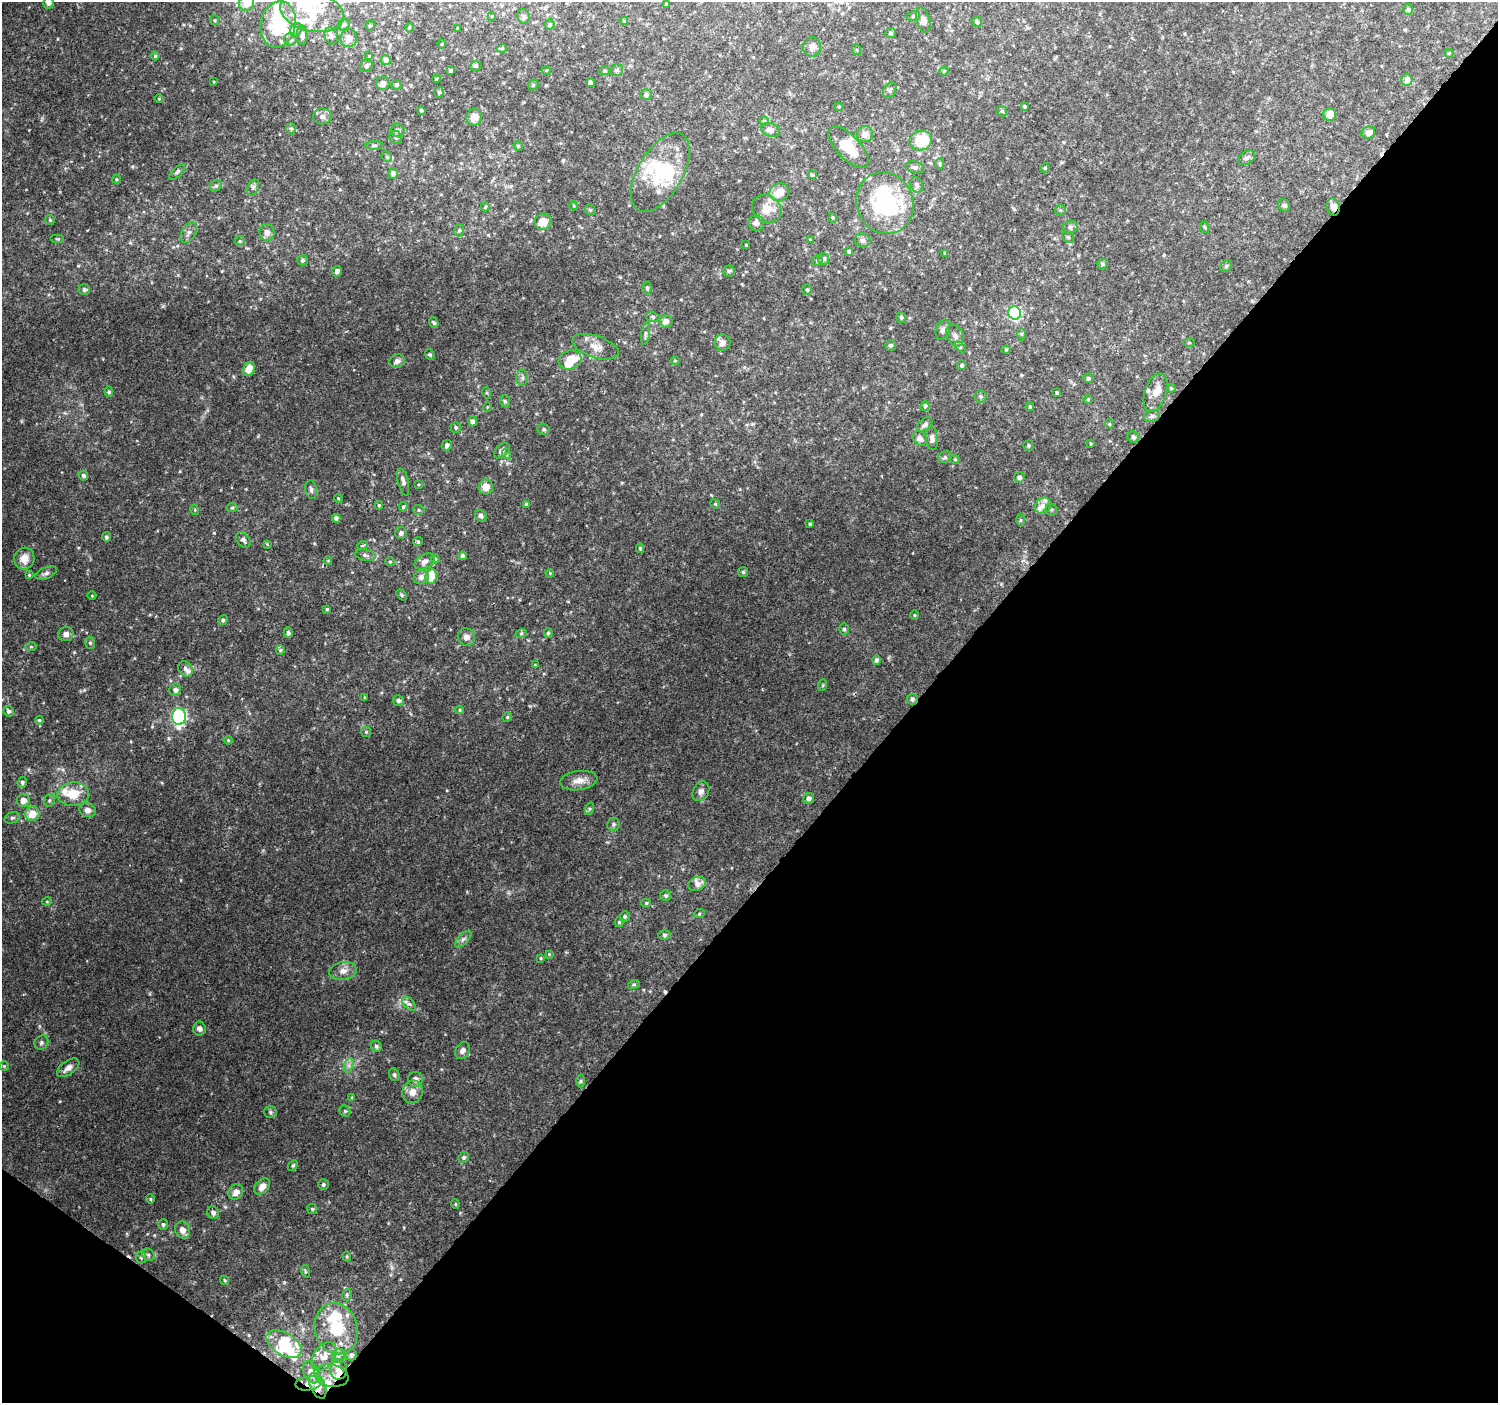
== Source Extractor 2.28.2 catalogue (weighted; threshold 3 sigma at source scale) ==
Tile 15 of 4 x 4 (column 3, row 4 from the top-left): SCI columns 3000-4495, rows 244-1644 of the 5991 x 6023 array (HDU 1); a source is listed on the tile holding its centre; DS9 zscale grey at full resolution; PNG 1500 x 1405 px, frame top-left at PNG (2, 2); each listed source drawn as its Kron ellipse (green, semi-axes under 4 px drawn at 4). Shown black and unused: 41% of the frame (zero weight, under 2 of 3 exposures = <1% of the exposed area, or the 3 px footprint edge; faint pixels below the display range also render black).
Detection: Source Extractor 2.28.2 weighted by HDU 2 'WHT'; one run over the whole footprint, this tile lists its part. Background 0.127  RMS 0.0086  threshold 0.0387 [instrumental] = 3 sigma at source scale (4.5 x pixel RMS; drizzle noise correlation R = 1.50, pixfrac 1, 0.0396/0.0396 arcsec/px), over >= 5 px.
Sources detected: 343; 1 too faint to see at this stretch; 4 inside a brighter object's white glare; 5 cosmic-ray / hot-pixel residue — neither listed nor drawn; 30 inside a brighter listed object's ellipse — not listed separately; the other 303 listed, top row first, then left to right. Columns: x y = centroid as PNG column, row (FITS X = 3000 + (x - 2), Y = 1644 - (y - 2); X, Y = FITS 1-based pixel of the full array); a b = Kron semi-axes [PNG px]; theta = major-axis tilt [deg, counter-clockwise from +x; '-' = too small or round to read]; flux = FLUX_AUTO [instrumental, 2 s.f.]
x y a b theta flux
49 3 5 5 - 3
247 3 8 7 - 12
666 4 4 3 - 1.3
1408 9 5 4 - 1.4
312 12 32 19 -13 31
492 16 4 4 - 0.74
523 16 7 6 - 2
913 16 6 5 - 1.7
215 20 5 4 - 1
923 20 13 6 -74 4.8
624 21 4 4 - 0.89
977 22 5 5 - 1.7
278 24 23 17 78 55
344 25 6 5 - 1.5
550 25 5 5 - 1.4
370 26 5 4 - 1
409 28 5 3 - 0.88
457 28 3 2 - 1
296 30 7 5 66 1.9
891 33 5 5 - 1.8
302 35 9 5 -88 3
331 36 8 6 -72 2.9
349 38 9 8 - 4.9
290 39 6 6 - 2.6
442 44 5 3 - 0.69
812 47 9 9 - 5
502 48 5 4 - 1
857 50 5 3 - 0.78
1449 53 4 4 - 0.93
155 56 4 4 - 1.2
369 56 3 3 - 0.64
386 60 5 5 - 4.1
366 66 6 5 - 2.3
476 66 6 5 - 1.3
451 70 3 3 - 1.5
546 70 4 3 - 0.82
617 70 6 5 - 2.1
605 71 5 4 - 1.3
944 71 5 4 - 0.85
436 79 4 3 - 0.66
1407 80 6 6 - 4.5
214 82 3 2 - 0.63
383 83 7 6 - 4
591 83 4 4 - 4.5
397 85 5 5 - 1.6
533 85 6 4 47 1.2
890 90 8 5 56 2
439 92 5 4 - 1.5
646 94 6 5 - 2.1
159 99 4 3 - 0.62
1025 106 3 3 - 1
839 107 4 4 - 0.93
421 110 3 3 - 1.3
1002 111 6 4 -45 1.3
1330 114 6 6 - 6.6
322 116 9 8 - 3.8
474 117 8 8 - 7.8
764 121 4 4 - 1
291 129 5 5 - 1.5
398 130 7 6 - 3.5
770 130 9 6 -19 3.8
1368 133 7 6 - 5.7
865 134 8 8 - 5.5
396 137 7 6 - 2.1
921 140 11 10 - 29
375 145 9 4 0 1.9
518 146 5 4 - 1
849 147 26 12 -46 21
387 157 6 4 -46 1.5
1246 158 9 6 31 2.5
940 164 5 4 - 1.1
915 167 9 6 -12 2.4
1045 168 4 4 - 1
177 172 10 4 45 2
393 173 5 5 - 3.7
660 173 44 22 59 49
812 175 4 4 - 1.5
116 179 4 4 - 0.96
917 185 8 6 -69 2.5
216 186 6 5 - 1.6
253 187 8 5 62 2.1
779 192 10 8 20 10
885 203 31 28 -66 99
1284 205 7 5 -58 1.7
574 206 4 3 - 0.73
485 207 4 4 - 1.2
1333 207 9 6 -75 4.4
767 209 15 13 -34 11
590 210 6 4 -45 1.1
1060 210 5 5 - 1.2
833 218 5 3 - 0.85
50 220 5 5 - 1.2
543 222 8 8 - 9.6
756 223 8 7 - 3.9
1070 227 7 6 - 2.3
1204 227 6 3 -69 1
459 230 6 5 - 1.5
267 232 8 7 - 4.7
189 233 11 7 62 3.6
1068 237 6 5 - 1.4
58 239 7 4 0 1.1
810 240 3 3 - 0.81
863 240 8 6 -16 2.8
240 241 5 5 - 1.2
746 245 4 3 - 0.75
849 251 4 4 - 1.8
945 253 4 3 - 1.1
824 259 6 5 - 3.5
302 260 5 5 - 1.7
817 261 6 5 - 1.6
1103 264 5 5 - 1.2
1226 266 6 5 - 1.5
337 271 5 4 - 2.6
729 271 5 5 - 1.4
647 288 6 4 -89 1.5
84 290 5 5 - 1.7
807 290 5 4 - 1.1
1014 313 6 6 - 110
653 317 6 5 - 1.6
901 317 5 5 - 1.3
666 321 6 6 - 3.3
434 323 6 4 -50 1.3
943 330 10 7 72 2.9
645 334 11 4 81 2
1021 334 6 4 89 1.2
955 336 11 8 -63 4.4
722 343 8 8 - 3.7
1189 343 5 3 - 0.86
890 345 5 5 - 1.6
595 347 24 11 -18 10
960 347 6 4 -45 1.6
1006 350 4 4 - 0.95
430 355 6 4 -48 1.1
570 360 11 9 18 14
397 361 7 7 - 3.1
675 361 4 4 - 0.84
962 365 5 4 - 1.6
249 369 7 5 60 10
522 378 8 6 -88 2.3
1088 378 5 5 - 1.3
1171 388 4 4 - 0.92
109 392 5 4 - 1.6
487 393 6 4 -71 1
1057 393 4 3 - 1.5
1155 393 20 10 71 8.5
981 396 6 6 - 1.9
1088 399 5 3 - 0.83
505 401 6 5 - 1.4
925 406 5 4 - 1.4
487 407 4 3 - 0.64
1030 407 4 3 - 1.2
1152 416 8 6 15 2.3
472 421 5 4 - 2.4
925 424 9 5 42 2.8
1109 424 5 4 - 0.95
456 427 5 5 - 1.4
544 429 6 5 - 1.5
1133 437 6 5 - 2.3
920 438 8 6 -41 3.5
932 438 12 6 -85 3.2
1091 444 4 2 - 0.83
447 445 5 4 - 2.5
1028 445 5 5 - 1.2
502 451 9 5 44 2.7
506 454 5 3 - 1
945 457 7 5 28 1.7
955 459 4 4 - 0.98
83 476 5 4 - 1.7
1019 477 5 5 - 2.8
403 482 14 5 -77 3.1
418 484 4 3 - 0.72
486 487 7 7 - 7.6
311 489 9 5 -81 2.9
338 498 4 3 - 0.78
526 504 4 4 - 0.98
715 504 5 4 - 0.97
379 505 4 3 - 1.2
1043 506 9 7 47 4.7
403 507 5 4 - 1
232 508 6 4 1 1.2
195 510 5 3 - 0.86
419 510 5 5 - 1.4
1051 510 6 5 - 1.4
481 516 6 5 - 2.2
336 518 4 4 - 3.1
1020 520 6 4 89 1.2
810 524 4 3 - 0.95
401 533 6 5 - 2.3
106 537 5 4 - 1.7
243 540 9 6 -50 2.6
418 541 5 4 - 2.2
267 544 4 4 - 0.73
362 546 5 3 - 1
640 548 5 4 - 1.2
366 555 11 5 -12 2.6
462 556 4 4 - 2.1
24 559 11 10 - 9
435 559 4 4 - 0.85
328 561 4 3 - 0.58
425 561 11 7 28 4.5
390 562 5 4 - 0.96
743 572 5 5 - 1.3
46 573 11 5 20 2.7
550 573 4 3 - 0.76
29 575 4 4 - 0.72
431 576 7 5 83 20
421 577 8 7 - 4.2
402 595 6 4 -50 1.3
92 596 4 3 - 0.65
327 609 4 4 - 1.3
915 615 5 3 - 0.77
223 620 5 4 - 1.7
844 629 6 5 - 1.5
288 633 5 4 - 2.1
548 633 5 4 - 1.4
66 634 8 7 - 4.2
521 634 6 3 20 1.1
466 637 9 8 - 4
90 643 6 5 - 1.5
31 647 6 4 0 1
280 650 5 4 - 1
876 660 5 4 - 2
535 665 3 3 - 0.68
185 669 8 6 -53 3
823 685 6 3 72 0.97
175 690 6 6 - 3
365 697 4 3 - 0.8
912 699 5 5 - 1.9
398 701 5 5 - 2.4
459 710 4 4 - 0.95
9 711 5 5 - 2.3
179 716 8 7 - 150
507 717 5 4 - 1.1
39 720 4 3 - 0.85
366 732 5 5 - 1.2
228 740 4 4 - 0.89
579 781 19 9 8 8.2
22 782 5 4 - 1.8
701 791 10 7 60 3.9
73 794 16 12 3 18
809 798 5 5 - 2.7
23 800 6 6 - 5.8
49 800 6 5 - 1.5
589 809 6 4 71 1.3
88 810 8 7 - 4
32 814 7 7 - 12
12 818 8 5 17 2.1
613 824 6 6 - 2
697 884 9 6 20 5.2
666 896 5 5 - 1.7
47 902 5 3 - 0.81
646 903 5 4 - 1.2
699 914 5 3 - 0.85
625 916 5 5 - 1.7
619 922 5 4 - 1.4
664 935 6 5 - 1.6
463 939 10 5 45 2.7
549 954 4 4 - 0.74
541 958 3 3 - 0.85
343 971 14 9 10 6.5
634 984 6 4 18 1.1
409 1004 8 5 -47 2.4
199 1029 7 6 - 2.9
41 1043 7 6 - 1.9
376 1046 6 5 - 2
462 1051 9 7 60 3.1
349 1065 7 4 72 2.6
4 1066 4 4 - 0.97
68 1068 13 6 36 5.1
394 1075 6 5 - 1.8
415 1079 7 7 - 4.2
581 1081 6 4 89 1.2
412 1092 12 10 79 7.4
352 1098 4 3 - 0.93
345 1111 6 5 - 1.3
270 1112 6 6 - 1.8
464 1157 5 5 - 1.5
293 1166 6 4 48 1.3
323 1184 5 5 - 1.7
262 1187 9 6 47 6.5
236 1192 8 7 - 5.9
150 1199 5 4 - 0.95
455 1204 4 4 - 0.89
312 1209 5 5 - 1.2
213 1213 6 6 - 2.8
163 1225 5 5 - 1.7
182 1230 9 7 -66 6.4
148 1255 7 5 -45 1.9
347 1256 5 4 - 0.96
141 1257 6 5 - 1.6
305 1271 6 4 -72 1.1
225 1280 5 4 - 1.1
347 1295 6 5 - 1.4
336 1329 26 21 -75 32
284 1344 19 11 -32 19
351 1355 6 5 - 2.2
324 1356 16 10 55 7.9
338 1356 7 6 - 2.7
339 1369 10 8 81 14
311 1372 12 7 -65 6.5
331 1376 17 11 -11 13
309 1383 13 7 8 5.5
318 1386 14 7 -67 7.7
Overlapping masked pixels (flux is a lower limit): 5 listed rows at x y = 1333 207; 912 699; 339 1369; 309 1383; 318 1386
Isophote crosses this tile's border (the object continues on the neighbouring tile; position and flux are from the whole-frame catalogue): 2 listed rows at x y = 49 3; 247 3
Unlisted compact peaks at least as high as the median listed source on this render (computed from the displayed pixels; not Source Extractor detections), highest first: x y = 225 1207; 284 1282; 214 533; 249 1335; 154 1235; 447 790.